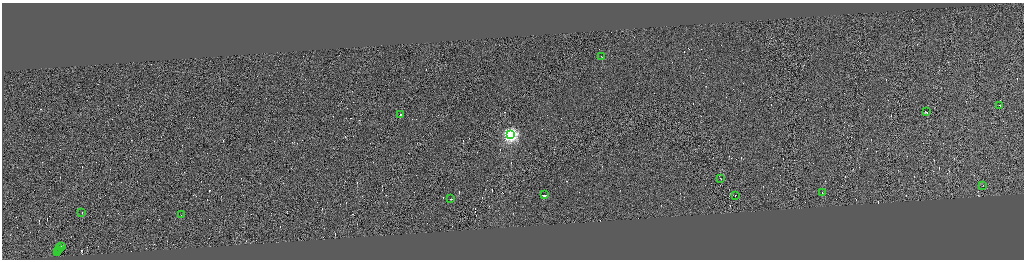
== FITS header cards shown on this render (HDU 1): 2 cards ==
NAXIS1  =                 4088
NAXIS2  =                 1031

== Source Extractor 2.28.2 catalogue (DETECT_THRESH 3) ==
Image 4088 x 1031 px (HDU 1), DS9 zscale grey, zoomed out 1/4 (1 PNG px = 4 x 4 image px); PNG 1026 x 262 px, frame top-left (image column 1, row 1029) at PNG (2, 3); each listed source drawn as its Kron ellipse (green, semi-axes under 4 px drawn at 4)
Background -0.239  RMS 4.2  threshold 12.6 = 3 sigma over >= 5 px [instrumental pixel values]
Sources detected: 340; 323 cannot appear on this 1/4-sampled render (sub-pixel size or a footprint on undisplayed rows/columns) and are neither listed nor drawn; the other 17 listed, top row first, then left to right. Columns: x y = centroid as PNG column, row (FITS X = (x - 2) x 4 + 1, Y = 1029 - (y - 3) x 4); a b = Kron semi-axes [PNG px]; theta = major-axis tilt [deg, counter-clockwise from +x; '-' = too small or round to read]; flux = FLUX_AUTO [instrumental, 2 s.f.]
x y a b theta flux
602 57 3 1 - 56000
1000 106 2 1 - 26000
926 112 3 1 - 29000
400 114 2 1 - 23000
511 135 4 4 - 650000
721 179 2 1 - 17000
983 185 2 1 - 9100
822 193 3 1 - 100000
544 195 3 1 - 36000
735 195 2 1 - 13000
451 199 2 1 - 18000
82 212 2 1 - 29000
181 215 2 1 - 15000
61 247 2 1 - 14000
60 249 4 1 - 28000
58 251 2 1 - 14000
58 252 3 1 - 28000
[323 sub-pixel or undisplayed-footprint detections neither listed nor drawn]